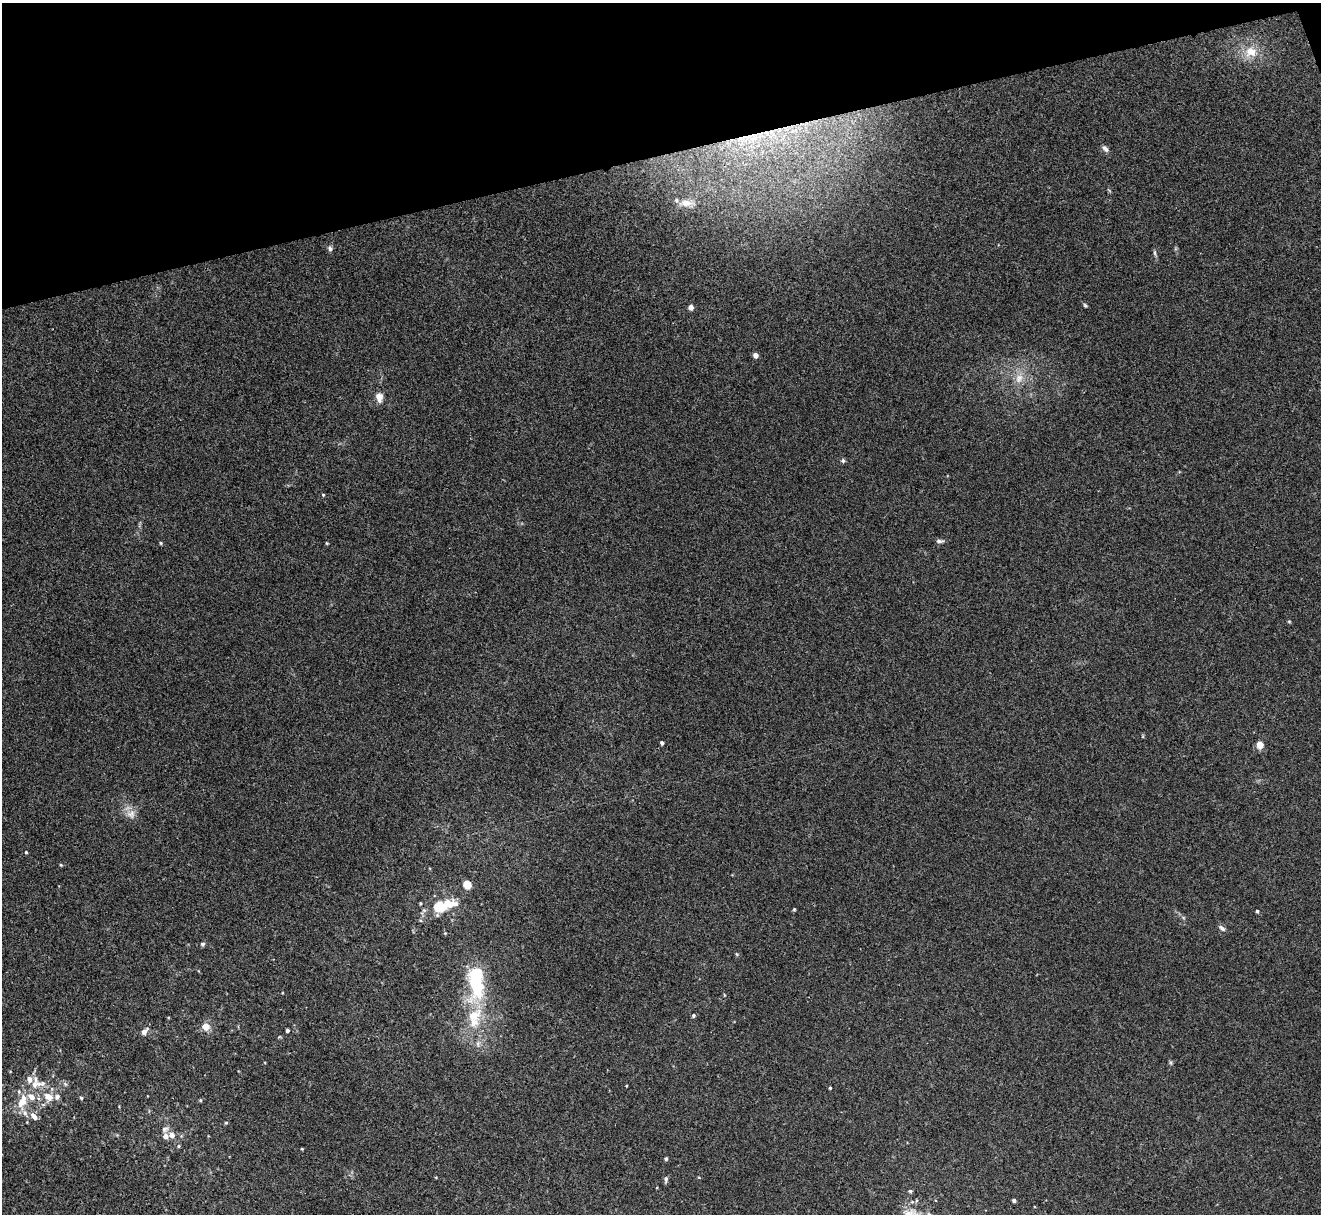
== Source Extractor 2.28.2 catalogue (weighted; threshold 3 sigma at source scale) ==
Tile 3 of 4 x 4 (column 3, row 1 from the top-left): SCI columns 2639-3957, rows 3781-4992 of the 5276 x 5261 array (HDU 1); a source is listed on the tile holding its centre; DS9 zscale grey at full resolution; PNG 1323 x 1216 px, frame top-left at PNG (2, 3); no overlay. Shown black and unused: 13% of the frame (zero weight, under 3 of 4 exposures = <1% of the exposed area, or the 3 px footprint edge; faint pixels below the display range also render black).
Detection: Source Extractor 2.28.2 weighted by HDU 2 'WHT'; one run over the whole footprint, this tile lists its part. Background 0.0572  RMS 0.0054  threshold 0.0245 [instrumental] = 3 sigma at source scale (4.5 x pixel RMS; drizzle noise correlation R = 1.50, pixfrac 1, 0.05/0.05 arcsec/px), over >= 5 px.
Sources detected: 73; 1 inside a brighter object's white glare — not listed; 11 inside a brighter listed object's ellipse — not listed separately; the other 61 listed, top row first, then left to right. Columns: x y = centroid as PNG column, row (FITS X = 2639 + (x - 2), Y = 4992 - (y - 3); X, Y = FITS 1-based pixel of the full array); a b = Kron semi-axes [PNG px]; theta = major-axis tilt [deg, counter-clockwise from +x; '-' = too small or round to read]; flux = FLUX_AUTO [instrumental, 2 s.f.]
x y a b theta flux
1251 52 16 15 - 9.6
754 138 12 7 22 4.7
1105 148 10 6 -49 1.9
686 203 18 8 0 5.3
330 248 7 6 - 1.5
1155 253 9 4 -85 1.1
1085 305 7 4 -49 0.81
691 307 5 5 - 2.8
756 355 4 4 - 3.7
1019 378 14 10 63 5.9
379 397 11 8 -84 4.1
843 461 6 5 - 1
323 495 4 4 - 0.57
940 541 11 5 2 1.3
161 543 5 4 - 0.59
327 543 4 4 - 0.48
1289 621 5 3 - 0.55
662 743 4 3 - 1.4
1260 745 5 4 - 12
131 814 13 12 - 4.5
26 852 4 3 - 0.53
61 865 4 4 - 0.6
467 885 6 5 - 11
420 903 4 3 - 0.59
439 907 16 13 8 13
794 909 4 4 - 0.59
1257 911 4 4 - 0.83
1222 928 10 5 -41 1.6
445 933 4 4 - 0.43
202 944 5 4 - 1.3
736 954 5 3 - 0.58
475 983 44 20 -80 40
693 1016 5 4 - 0.97
206 1026 5 5 - 9.2
287 1030 3 3 - 1.3
144 1032 8 5 56 3.2
478 1043 8 6 70 2
1171 1062 6 4 -90 0.79
30 1079 7 6 - 3.2
42 1083 8 7 - 2.1
34 1084 9 7 -84 3.1
65 1084 7 5 -45 1.1
626 1086 3 2 - 0.39
830 1088 3 3 - 0.67
47 1095 11 10 - 4.7
57 1097 7 6 - 1.9
81 1098 4 4 - 0.75
200 1100 4 4 - 0.61
21 1103 17 13 84 8.5
34 1116 11 6 -47 3.4
226 1123 4 4 - 0.59
165 1129 9 7 34 2.1
172 1135 7 6 - 3.4
165 1136 6 6 - 2.7
178 1146 5 4 - 0.66
302 1149 3 3 - 0.48
666 1159 4 4 - 1
699 1177 5 3 - 0.46
666 1179 9 4 86 1.3
910 1191 5 4 - 0.88
1014 1200 4 3 - 1.4